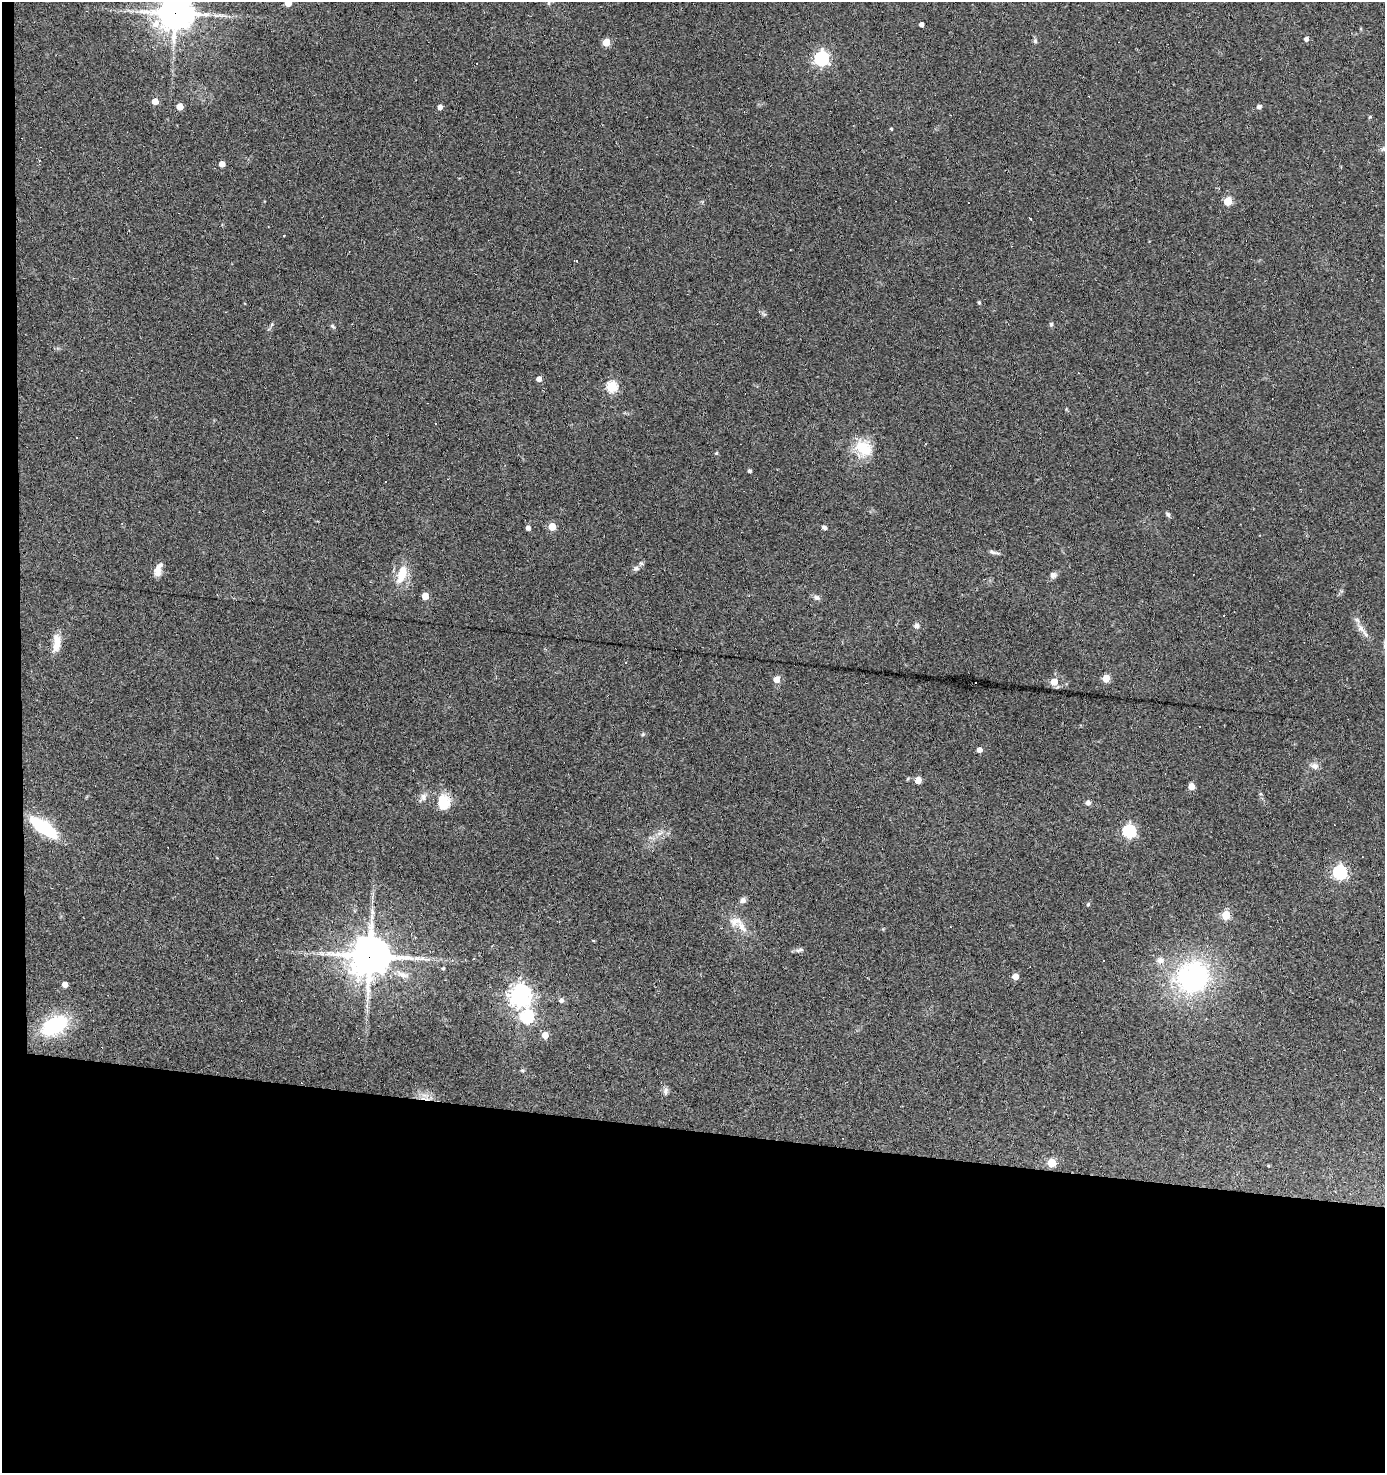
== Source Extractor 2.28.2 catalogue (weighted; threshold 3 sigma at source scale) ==
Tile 7 of 3 x 3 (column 1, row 3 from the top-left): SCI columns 188-1570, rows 1-1471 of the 4433 x 4414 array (HDU 1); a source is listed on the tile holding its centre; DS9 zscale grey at full resolution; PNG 1387 x 1475 px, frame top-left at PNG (2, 2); no overlay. Shown black and unused: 24% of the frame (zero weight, under 2 of 3 exposures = <1% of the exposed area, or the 3 px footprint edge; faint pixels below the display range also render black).
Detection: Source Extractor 2.28.2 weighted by HDU 2 'WHT'; one run over the whole footprint, this tile lists its part. Background 0.11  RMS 0.008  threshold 0.0362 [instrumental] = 3 sigma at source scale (4.5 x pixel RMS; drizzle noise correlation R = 1.50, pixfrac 1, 0.05/0.05 arcsec/px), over >= 5 px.
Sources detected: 102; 1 inside a brighter object's white glare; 15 cosmic-ray / hot-pixel residue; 1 long thin detection or spike segment (spike, bleed or trail) — not listed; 2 inside a brighter listed object's ellipse — not listed separately; the other 83 listed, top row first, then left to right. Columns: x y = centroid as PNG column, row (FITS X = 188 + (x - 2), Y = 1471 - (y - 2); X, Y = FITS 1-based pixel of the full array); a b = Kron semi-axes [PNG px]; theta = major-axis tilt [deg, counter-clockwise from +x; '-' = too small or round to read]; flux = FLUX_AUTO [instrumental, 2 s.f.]
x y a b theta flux
288 3 5 4 - 18
549 3 6 4 -90 1.3
175 13 13 12 - 1500
921 25 4 4 - 3.8
1306 39 5 4 - 2.9
1035 41 7 5 -87 1.6
606 42 5 5 - 23
821 58 6 6 - 210
155 101 4 4 - 13
180 107 5 5 - 15
440 107 5 4 - 4.4
1259 107 5 4 - 2.7
1370 117 5 4 - 0.82
891 129 4 3 - 0.93
1384 149 9 6 24 2.5
222 164 4 4 - 8.5
1228 201 5 5 - 30
284 236 3 3 - 2.5
979 302 4 4 - 1.2
759 311 4 3 - 0.85
272 324 6 4 47 1.1
1051 324 5 5 - 1.9
333 326 8 5 -44 1.5
539 379 4 4 - 6
612 387 5 5 - 79
864 448 25 20 -39 23
716 453 5 4 - 0.95
749 471 4 4 - 1.8
386 482 3 3 - 1.1
1168 514 7 5 -51 1.7
552 527 5 5 - 24
528 528 4 4 - 3.4
824 528 6 5 - 2.2
994 552 16 4 -12 2.5
636 568 8 7 - 2.5
157 572 14 9 84 6.1
402 574 23 11 73 18
1053 575 9 8 - 3
425 596 5 5 - 16
817 597 10 7 -14 2.7
916 626 8 7 - 2.4
1361 628 14 8 -50 5.9
57 643 22 9 85 11
626 663 3 3 - 0.71
1106 678 5 5 - 21
777 679 5 4 - 13
1054 682 5 5 - 16
1199 726 3 3 - 1.5
643 734 6 4 71 0.93
979 750 4 4 - 4.9
1314 766 11 8 -18 4.1
918 780 5 4 - 16
1191 786 5 4 - 15
423 797 14 8 54 4.2
442 800 18 14 60 13
1088 802 6 5 - 3.2
43 827 30 11 -35 51
1129 831 6 6 - 130
660 833 11 5 26 3.9
1340 872 6 6 - 170
742 900 8 7 - 3
1088 904 5 5 - 1
1226 915 5 5 - 41
741 927 29 10 -60 12
799 950 12 5 12 2.2
370 956 13 13 - 2300
1160 960 10 9 - 5.1
443 968 4 4 - 0.97
402 974 22 8 -20 8.1
1015 976 5 5 - 11
1192 977 29 27 35 150
65 985 4 4 - 7.5
520 995 8 7 - 590
561 1000 6 6 - 2.8
367 1006 7 4 -72 1.8
526 1016 6 6 - 130
54 1025 22 13 31 75
545 1035 5 4 - 17
522 1070 6 4 -2 1
666 1091 10 7 79 2.8
425 1095 12 5 -5 4.4
1051 1163 5 5 - 35
1268 1166 5 3 - 0.67
Overlapping masked pixels (flux is a lower limit): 2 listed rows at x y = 175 13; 370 956
Isophote crosses this tile's border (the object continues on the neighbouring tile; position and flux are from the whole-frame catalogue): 3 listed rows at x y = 288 3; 175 13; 1384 149